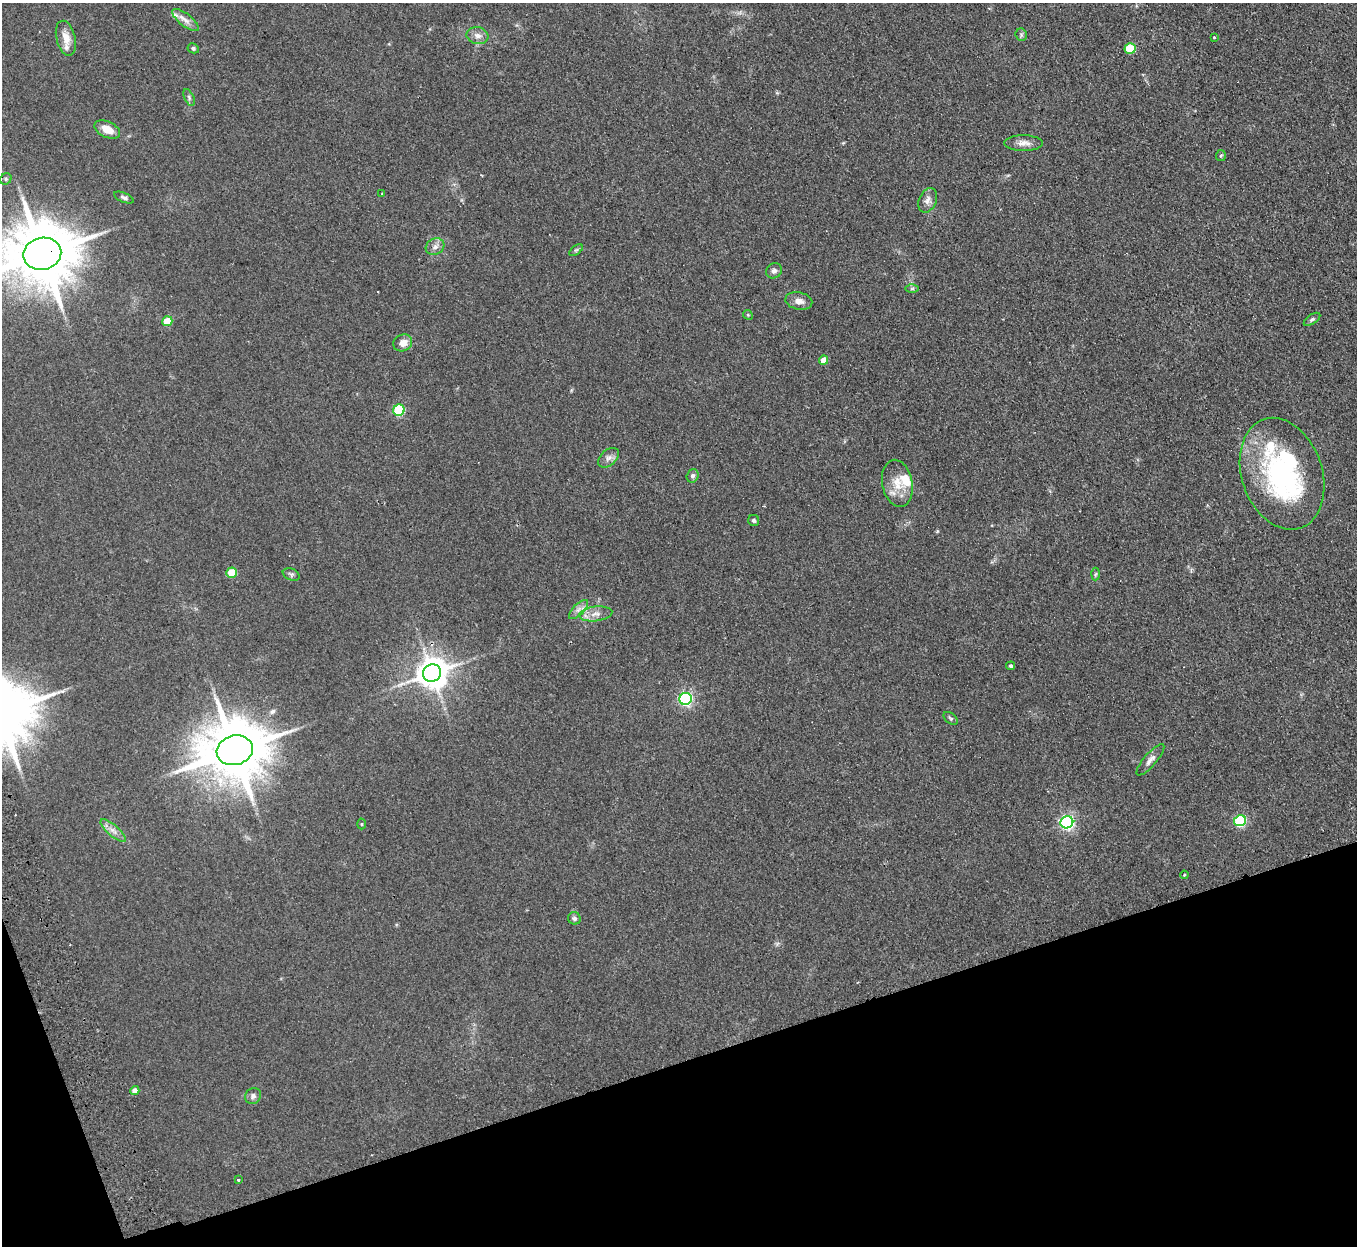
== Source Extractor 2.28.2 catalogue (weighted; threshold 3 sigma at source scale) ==
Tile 14 of 4 x 4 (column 2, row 4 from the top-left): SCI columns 1412-2766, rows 176-1419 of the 5532 x 5451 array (HDU 1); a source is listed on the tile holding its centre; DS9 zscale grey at full resolution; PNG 1359 x 1248 px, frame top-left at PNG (2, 3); each listed source drawn as its Kron ellipse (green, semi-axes under 4 px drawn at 4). Shown black and unused: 16% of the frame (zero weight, under 2 of 3 exposures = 3% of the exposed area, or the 3 px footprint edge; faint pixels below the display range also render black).
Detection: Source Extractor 2.28.2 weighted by HDU 2 'WHT'; one run over the whole footprint, this tile lists its part. Background 0.103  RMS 0.011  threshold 0.0513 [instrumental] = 3 sigma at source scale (4.5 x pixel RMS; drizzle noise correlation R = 1.50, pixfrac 1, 0.05/0.05 arcsec/px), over >= 5 px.
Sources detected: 58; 2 inside a brighter object's white glare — neither listed nor drawn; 4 inside a brighter listed object's ellipse — not listed separately; the other 52 listed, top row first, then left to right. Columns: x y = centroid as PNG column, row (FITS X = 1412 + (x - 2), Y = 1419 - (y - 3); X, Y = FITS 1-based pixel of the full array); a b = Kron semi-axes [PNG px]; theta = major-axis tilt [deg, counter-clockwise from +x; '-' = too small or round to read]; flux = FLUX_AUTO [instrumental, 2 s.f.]
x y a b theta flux
186 20 16 6 -38 7.2
1021 35 6 5 - 2
477 36 11 8 -9 6.6
66 38 18 9 -76 13
1214 38 3 2 - 1.4
193 48 6 5 - 2.3
1130 48 5 5 - 50
189 97 9 4 -64 2.7
107 130 14 8 -26 13
1024 143 19 8 0 8.1
1221 155 5 5 - 1.5
6 179 6 5 - 2
382 194 4 3 - 1.3
124 197 10 4 -23 2.9
928 200 13 8 66 6.5
435 247 10 8 29 5.3
576 250 8 4 36 1.9
42 254 19 16 13 9800
774 271 8 7 - 3.9
912 289 6 4 1 1.7
799 301 13 8 -12 7.9
748 315 5 4 - 1.2
1312 319 9 4 34 2.4
167 321 5 5 - 27
403 343 9 8 - 9.4
823 360 5 4 - 12
399 410 6 5 - 74
609 458 12 7 41 5.5
1282 474 57 40 -71 200
693 476 7 6 - 3.2
897 483 24 15 -79 21
754 520 5 5 - 2
232 573 5 5 - 30
291 574 9 6 -23 2.4
1095 574 6 4 87 1.6
578 610 12 5 45 5.2
596 614 17 7 7 8.7
1011 666 4 4 - 2.5
432 673 9 8 - 1900
685 699 6 6 - 230
951 718 8 5 -37 2.1
235 750 18 14 15 9100
1150 760 20 6 49 6.5
1240 821 6 5 - 110
1067 822 6 6 - 270
362 824 5 3 - 1.1
113 831 16 5 -41 6.9
1184 875 4 3 - 0.93
574 918 6 6 - 3.2
135 1091 4 4 - 7.7
253 1096 8 7 - 3.7
238 1179 3 3 - 3.8
Overlapping masked pixels (flux is a lower limit): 1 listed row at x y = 42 254
Isophote crosses this tile's border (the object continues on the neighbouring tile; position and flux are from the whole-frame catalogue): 1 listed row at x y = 42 254